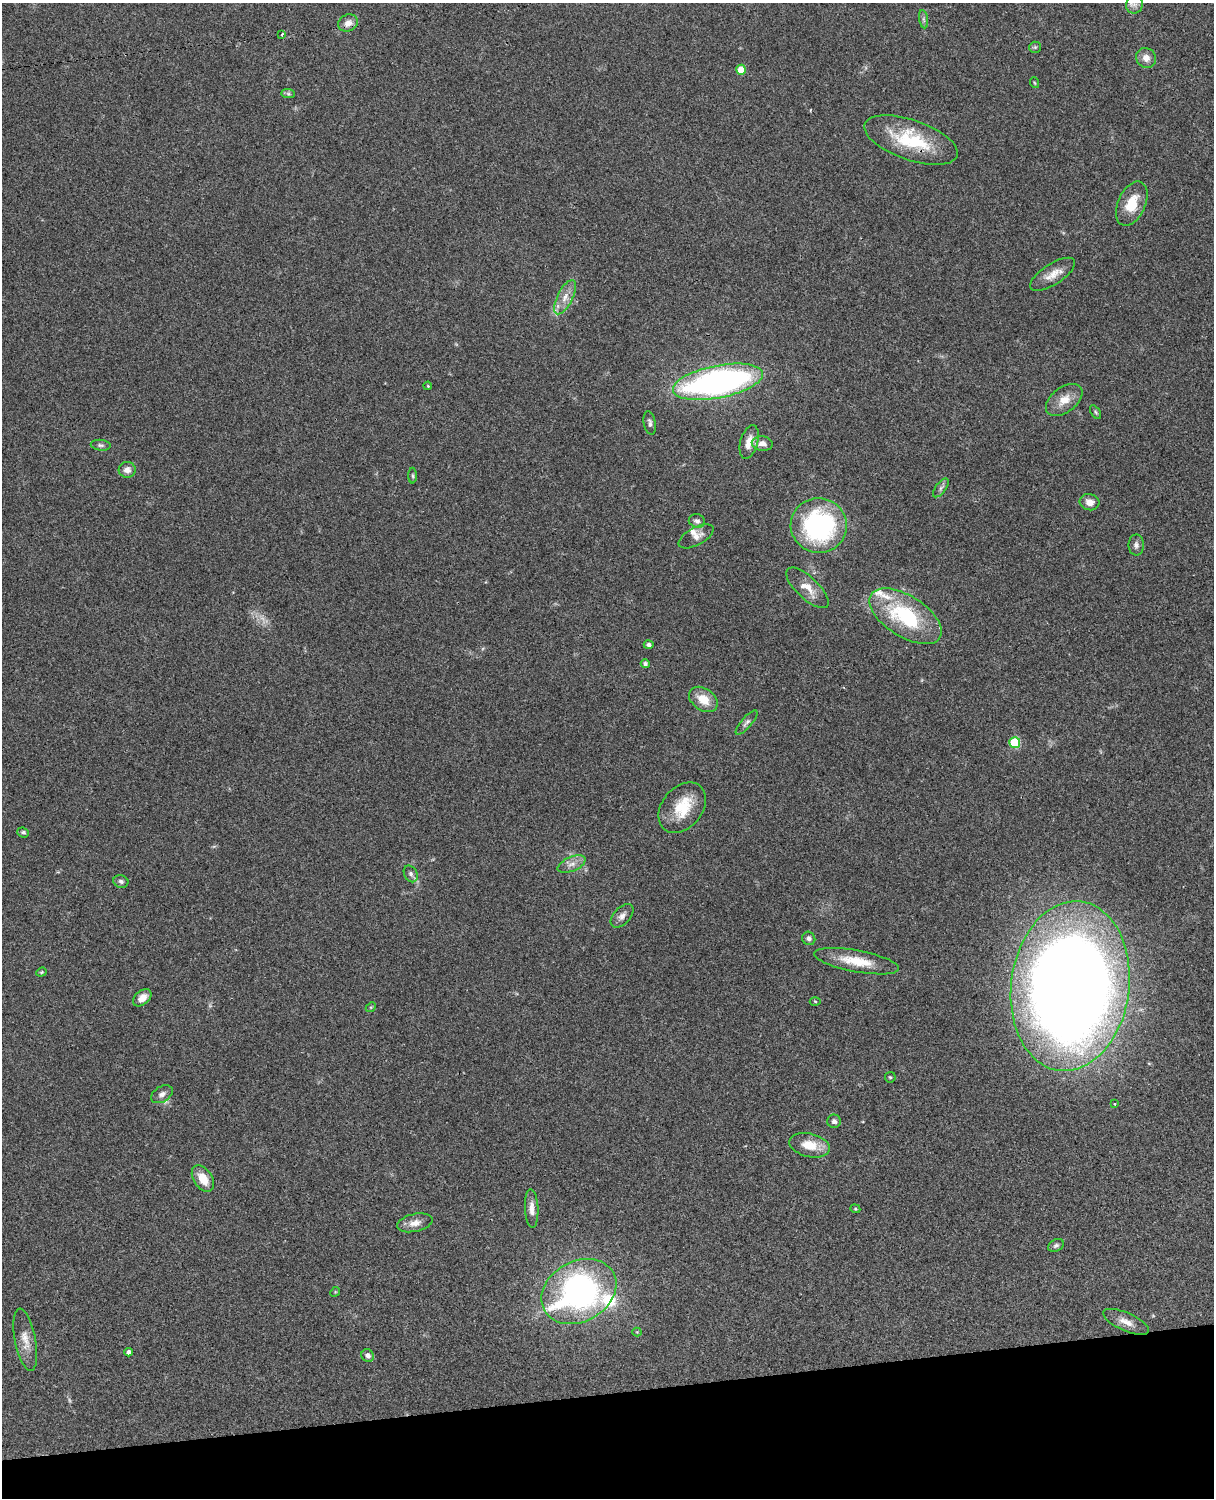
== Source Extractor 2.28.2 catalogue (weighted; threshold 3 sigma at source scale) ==
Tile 10 of 4 x 3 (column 2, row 3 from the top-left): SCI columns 1333-2544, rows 277-1772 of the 5088 x 4927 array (HDU 1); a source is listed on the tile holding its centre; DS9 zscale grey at full resolution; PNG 1216 x 1500 px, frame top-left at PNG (2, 3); each listed source drawn as its Kron ellipse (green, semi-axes under 4 px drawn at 4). Shown black and unused: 7% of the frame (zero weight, under 3 of 4 exposures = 6% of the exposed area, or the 3 px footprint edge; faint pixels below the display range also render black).
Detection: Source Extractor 2.28.2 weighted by HDU 2 'WHT'; one run over the whole footprint, this tile lists its part. Background 0.0788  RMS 0.0059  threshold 0.0265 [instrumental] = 3 sigma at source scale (4.5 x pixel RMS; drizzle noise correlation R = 1.50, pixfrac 1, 0.05/0.05 arcsec/px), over >= 5 px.
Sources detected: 75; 5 too faint to see at this stretch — neither listed nor drawn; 4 inside a brighter listed object's ellipse — not listed separately; the other 66 listed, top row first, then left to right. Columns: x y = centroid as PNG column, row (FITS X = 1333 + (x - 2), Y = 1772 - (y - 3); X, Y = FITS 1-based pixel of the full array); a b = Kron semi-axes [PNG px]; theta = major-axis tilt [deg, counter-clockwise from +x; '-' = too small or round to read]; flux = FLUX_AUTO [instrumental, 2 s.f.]
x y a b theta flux
1134 4 9 8 - 3.1
924 19 9 4 -81 1.3
348 23 10 8 21 4.1
282 34 3 2 - 0.63
1035 47 6 5 - 0.85
1146 58 10 9 - 4.4
741 70 5 5 - 11
1035 83 5 3 - 0.57
288 94 7 4 -1 1.1
911 140 49 20 -19 36
1132 204 23 13 66 14
1053 274 26 10 33 7.3
565 297 18 7 63 6.1
718 382 46 16 11 200
428 386 4 3 - 0.51
1064 400 21 12 37 8.4
1096 412 7 4 -57 0.89
650 423 12 6 -79 2.1
749 442 17 8 74 5.6
762 444 10 7 -5 3.7
101 445 10 5 -6 1.5
127 470 8 8 - 3.2
413 476 8 4 -89 0.87
941 488 11 5 53 1.7
1090 502 10 8 -15 4.5
697 521 8 6 -21 2.1
819 526 28 27 - 99
696 536 19 9 28 4.2
1136 545 10 7 89 2.2
807 588 27 11 -43 8.2
906 616 41 20 -32 52
649 645 5 4 - 1.7
645 664 4 4 - 1.8
703 699 16 10 -35 9.8
746 723 15 5 50 2
1015 743 5 5 - 33
682 808 28 20 50 19
23 832 6 5 - 1.1
572 864 15 7 22 3.9
411 874 9 6 -62 1.9
121 881 8 6 -19 1.7
622 916 14 8 47 3.4
809 938 7 6 - 1.9
856 961 43 11 -11 17
41 972 5 4 - 0.7
1070 986 85 59 83 1200
142 998 10 7 39 5
815 1001 5 3 - 0.56
371 1007 5 4 - 0.71
890 1077 5 5 - 0.82
162 1094 12 7 33 2.7
1115 1104 3 2 - 0.78
834 1121 7 6 - 2
810 1145 20 11 -14 11
203 1179 15 9 -57 9.9
532 1208 19 6 -87 4.3
855 1209 5 4 - 0.75
415 1223 18 9 12 4.9
1056 1245 8 6 25 1.5
579 1291 39 30 29 160
335 1292 5 4 - 0.6
1126 1322 25 9 -24 6.1
637 1332 4 4 - 0.45
25 1340 31 10 -79 7.6
129 1352 4 4 - 2.4
368 1356 7 6 - 2.2
Overlapping masked pixels (flux is a lower limit): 2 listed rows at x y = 348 23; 911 140